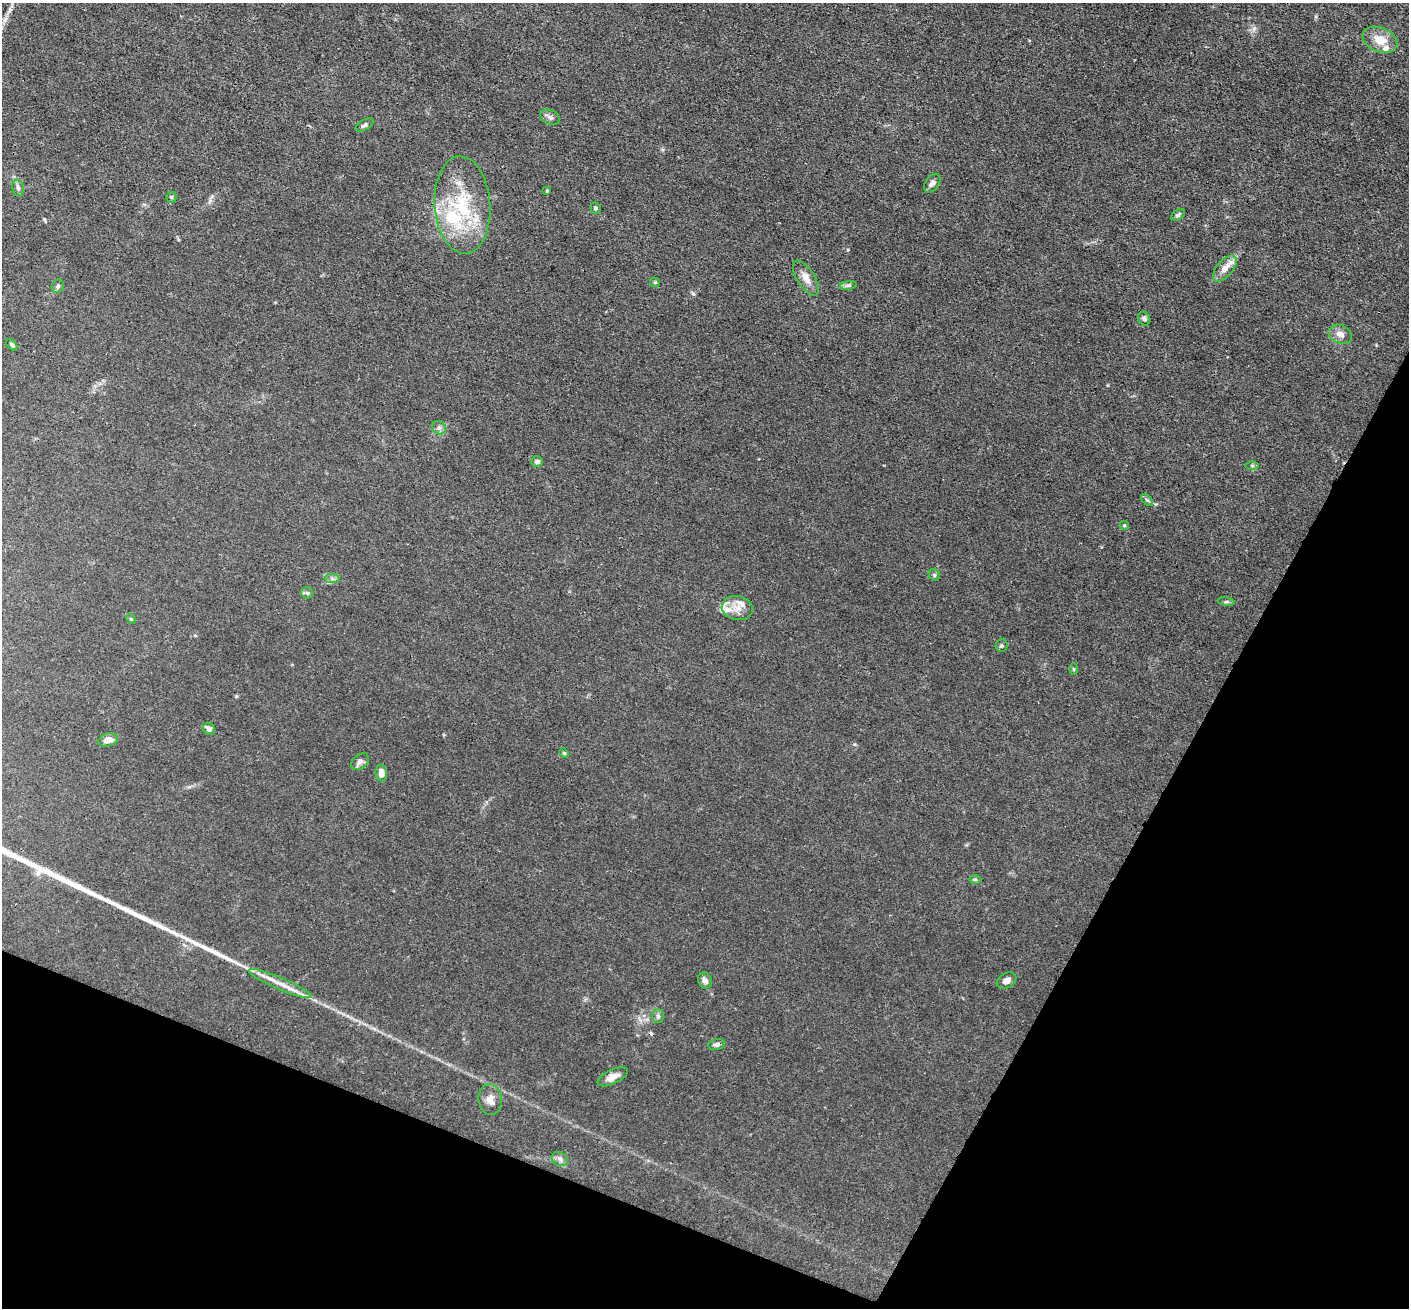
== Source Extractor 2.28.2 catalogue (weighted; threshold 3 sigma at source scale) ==
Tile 15 of 4 x 4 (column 3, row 4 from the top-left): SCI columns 2818-4224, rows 280-1585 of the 5635 x 5648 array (HDU 1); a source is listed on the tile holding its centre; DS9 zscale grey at full resolution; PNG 1411 x 1310 px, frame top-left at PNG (2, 3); each listed source drawn as its Kron ellipse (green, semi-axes under 4 px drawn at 4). Shown black and unused: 23% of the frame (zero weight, under 3 of 4 exposures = <1% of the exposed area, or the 3 px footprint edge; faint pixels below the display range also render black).
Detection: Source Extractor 2.28.2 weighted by HDU 2 'WHT'; one run over the whole footprint, this tile lists its part. Background 0.016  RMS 0.003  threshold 0.0135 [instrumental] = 3 sigma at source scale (4.5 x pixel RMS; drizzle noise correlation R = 1.50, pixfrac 1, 0.05/0.05 arcsec/px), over >= 5 px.
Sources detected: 51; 2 cosmic-ray / hot-pixel residue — neither listed nor drawn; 4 inside a brighter listed object's ellipse — not listed separately; the other 45 listed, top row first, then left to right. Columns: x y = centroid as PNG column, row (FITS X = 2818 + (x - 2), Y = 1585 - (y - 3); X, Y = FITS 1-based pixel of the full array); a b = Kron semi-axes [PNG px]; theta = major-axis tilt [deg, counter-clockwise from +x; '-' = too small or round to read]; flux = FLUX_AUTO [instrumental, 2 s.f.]
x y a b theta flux
1380 40 18 12 -22 4.8
550 117 10 7 -26 1
364 125 10 5 30 0.72
932 183 10 6 54 1.2
18 188 8 5 -79 0.77
547 191 3 3 - 0.27
171 197 5 5 - 0.41
462 205 49 28 -86 22
595 208 5 5 - 0.48
1178 215 8 4 34 0.63
1225 268 15 8 49 3
806 278 20 9 -58 2.8
655 282 5 4 - 0.36
848 285 8 4 8 0.7
58 286 7 5 64 0.65
1144 319 7 6 - 0.77
1340 334 12 9 -25 2
12 345 6 4 -46 0.62
439 428 7 6 - 0.86
537 461 6 5 - 0.77
1252 466 6 4 0 0.41
1147 500 7 4 -44 0.5
1124 525 5 4 - 0.41
934 575 6 5 - 0.54
332 579 7 4 -1 0.7
307 593 6 5 - 0.54
1226 602 8 4 -8 0.5
737 608 15 12 -13 3.2
131 619 5 4 - 0.31
1002 646 6 6 - 0.48
1074 669 6 4 -88 0.33
209 729 6 5 - 1.2
108 740 10 6 13 2.3
564 753 5 4 - 0.35
360 762 10 7 39 1.3
381 773 8 5 -85 2
975 879 6 4 0 0.37
705 981 8 6 -60 1.4
1007 981 10 7 32 1.5
280 983 34 6 -23 4.1
658 1016 7 6 - 0.66
717 1044 8 5 12 0.78
613 1077 16 7 25 2.5
490 1099 15 11 -84 2.4
560 1159 8 6 -28 1.1